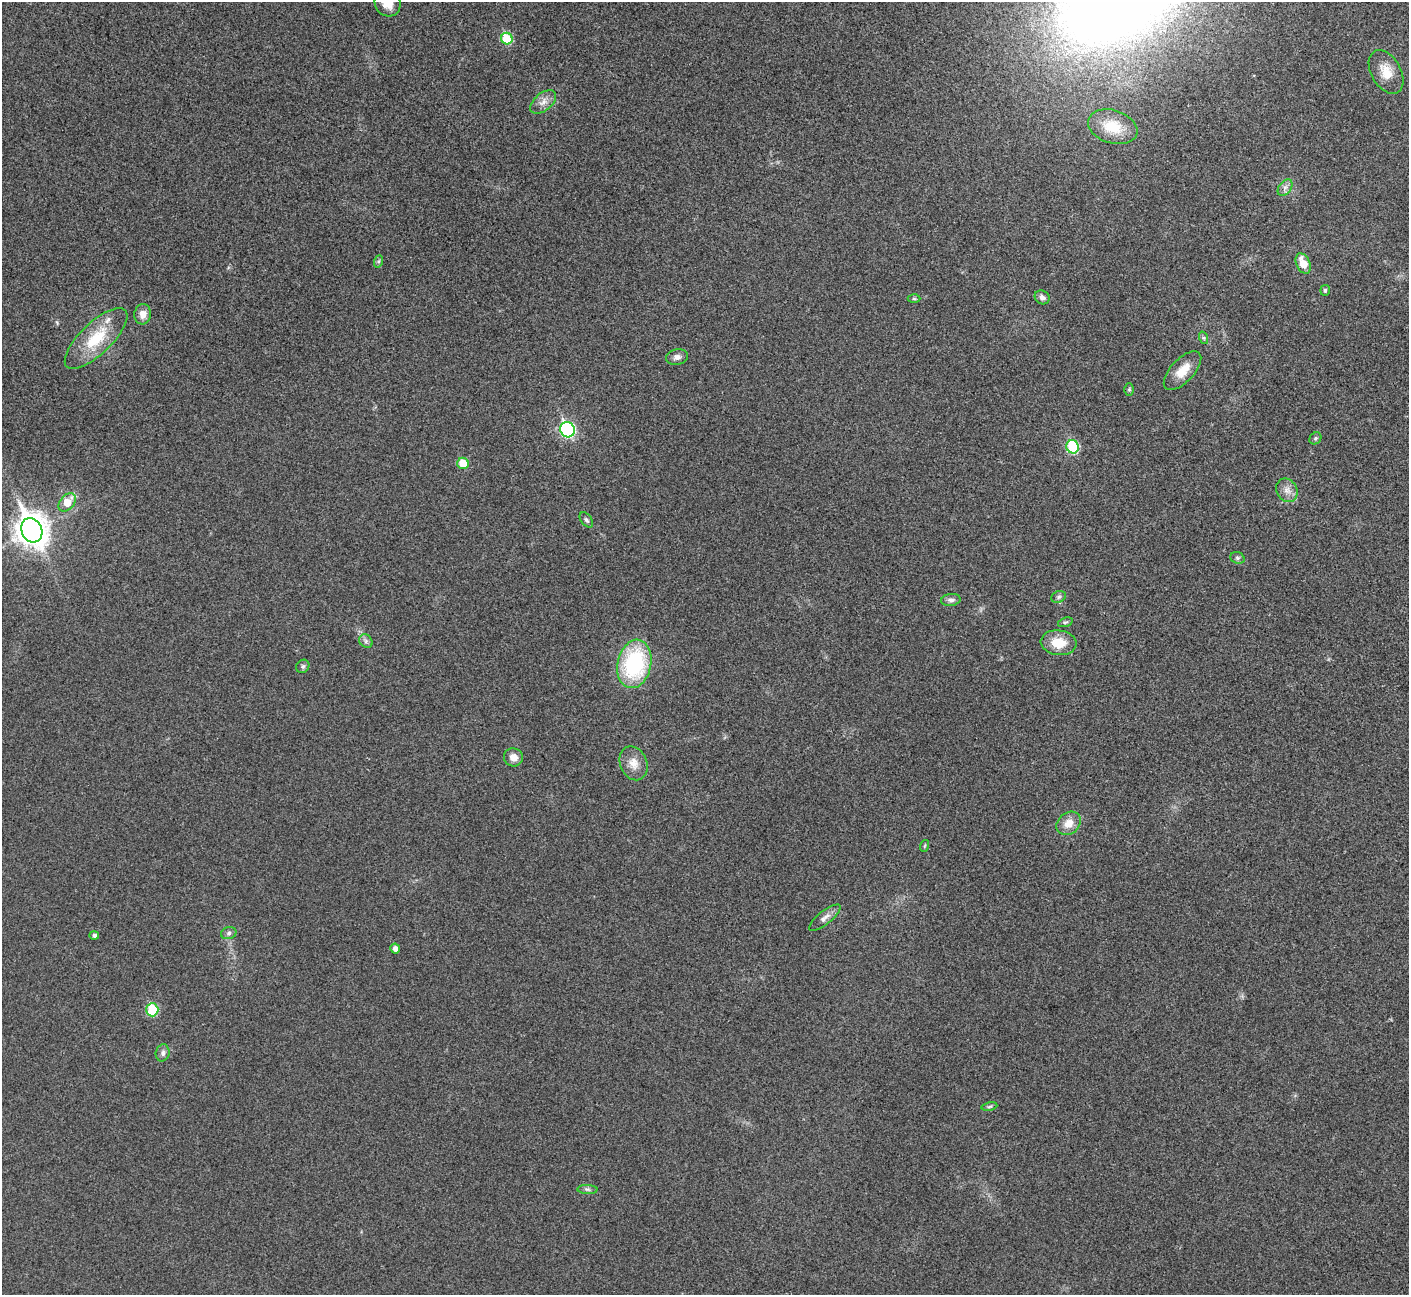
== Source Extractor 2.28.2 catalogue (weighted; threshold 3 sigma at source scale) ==
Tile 10 of 4 x 4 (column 2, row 3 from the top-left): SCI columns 1500-2906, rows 1541-2833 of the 5816 x 5795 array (HDU 1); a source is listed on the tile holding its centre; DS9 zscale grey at full resolution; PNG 1411 x 1297 px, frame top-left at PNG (2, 2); each listed source drawn as its Kron ellipse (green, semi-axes under 4 px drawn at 4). Nothing masked; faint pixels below the display range render black.
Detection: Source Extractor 2.28.2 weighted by HDU 2 'WHT'; one run over the whole footprint, this tile lists its part. Background 0.0258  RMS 0.006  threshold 0.0271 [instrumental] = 3 sigma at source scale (4.5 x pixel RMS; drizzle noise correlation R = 1.50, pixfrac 1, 0.05/0.05 arcsec/px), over >= 5 px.
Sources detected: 46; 1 inside a brighter listed object's ellipse — not listed separately; the other 45 listed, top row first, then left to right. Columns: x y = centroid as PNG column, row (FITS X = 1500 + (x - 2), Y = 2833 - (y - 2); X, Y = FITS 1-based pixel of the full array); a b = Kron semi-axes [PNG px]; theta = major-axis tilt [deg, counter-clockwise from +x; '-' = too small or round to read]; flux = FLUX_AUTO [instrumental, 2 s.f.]
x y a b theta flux
388 3 13 12 - 7
507 39 6 5 - 21
1386 72 23 15 -60 9.5
543 102 15 8 39 4.1
1113 127 25 16 -17 13
1285 188 9 6 54 2.1
379 261 6 4 70 0.91
1303 263 11 6 -66 8.7
1325 290 5 5 - 1.2
1042 297 8 6 -36 2
914 299 6 4 -1 0.85
143 314 10 8 83 4.3
96 338 40 15 44 22
1204 338 6 4 -71 0.87
677 357 11 8 12 2.6
1182 371 24 11 47 9.7
1129 389 6 5 - 0.84
567 430 8 7 - 100
1315 438 6 5 - 0.92
1073 447 7 6 - 40
463 463 6 5 - 12
1287 490 12 10 -59 4.3
67 502 10 7 50 10
586 520 9 5 -52 1.4
32 530 12 10 -64 790
1237 558 7 5 -21 1.1
1059 597 7 5 23 1.3
951 600 10 6 5 1.9
1065 622 8 4 18 1
366 641 7 6 - 1.6
1058 643 18 12 -5 11
634 664 24 17 78 57
303 666 7 6 - 1.2
513 757 9 9 - 4.7
634 763 17 13 -67 6.4
1069 823 13 10 40 6.4
924 846 6 3 70 0.59
825 918 19 6 39 3.4
229 933 8 6 17 1.5
94 935 5 4 - 1.6
395 949 5 4 - 3
152 1010 6 6 - 28
163 1053 8 7 - 1.9
989 1106 8 4 10 0.92
587 1189 10 4 -1 1.4
Isophote crosses this tile's border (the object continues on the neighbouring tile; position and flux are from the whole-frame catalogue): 1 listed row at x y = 388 3